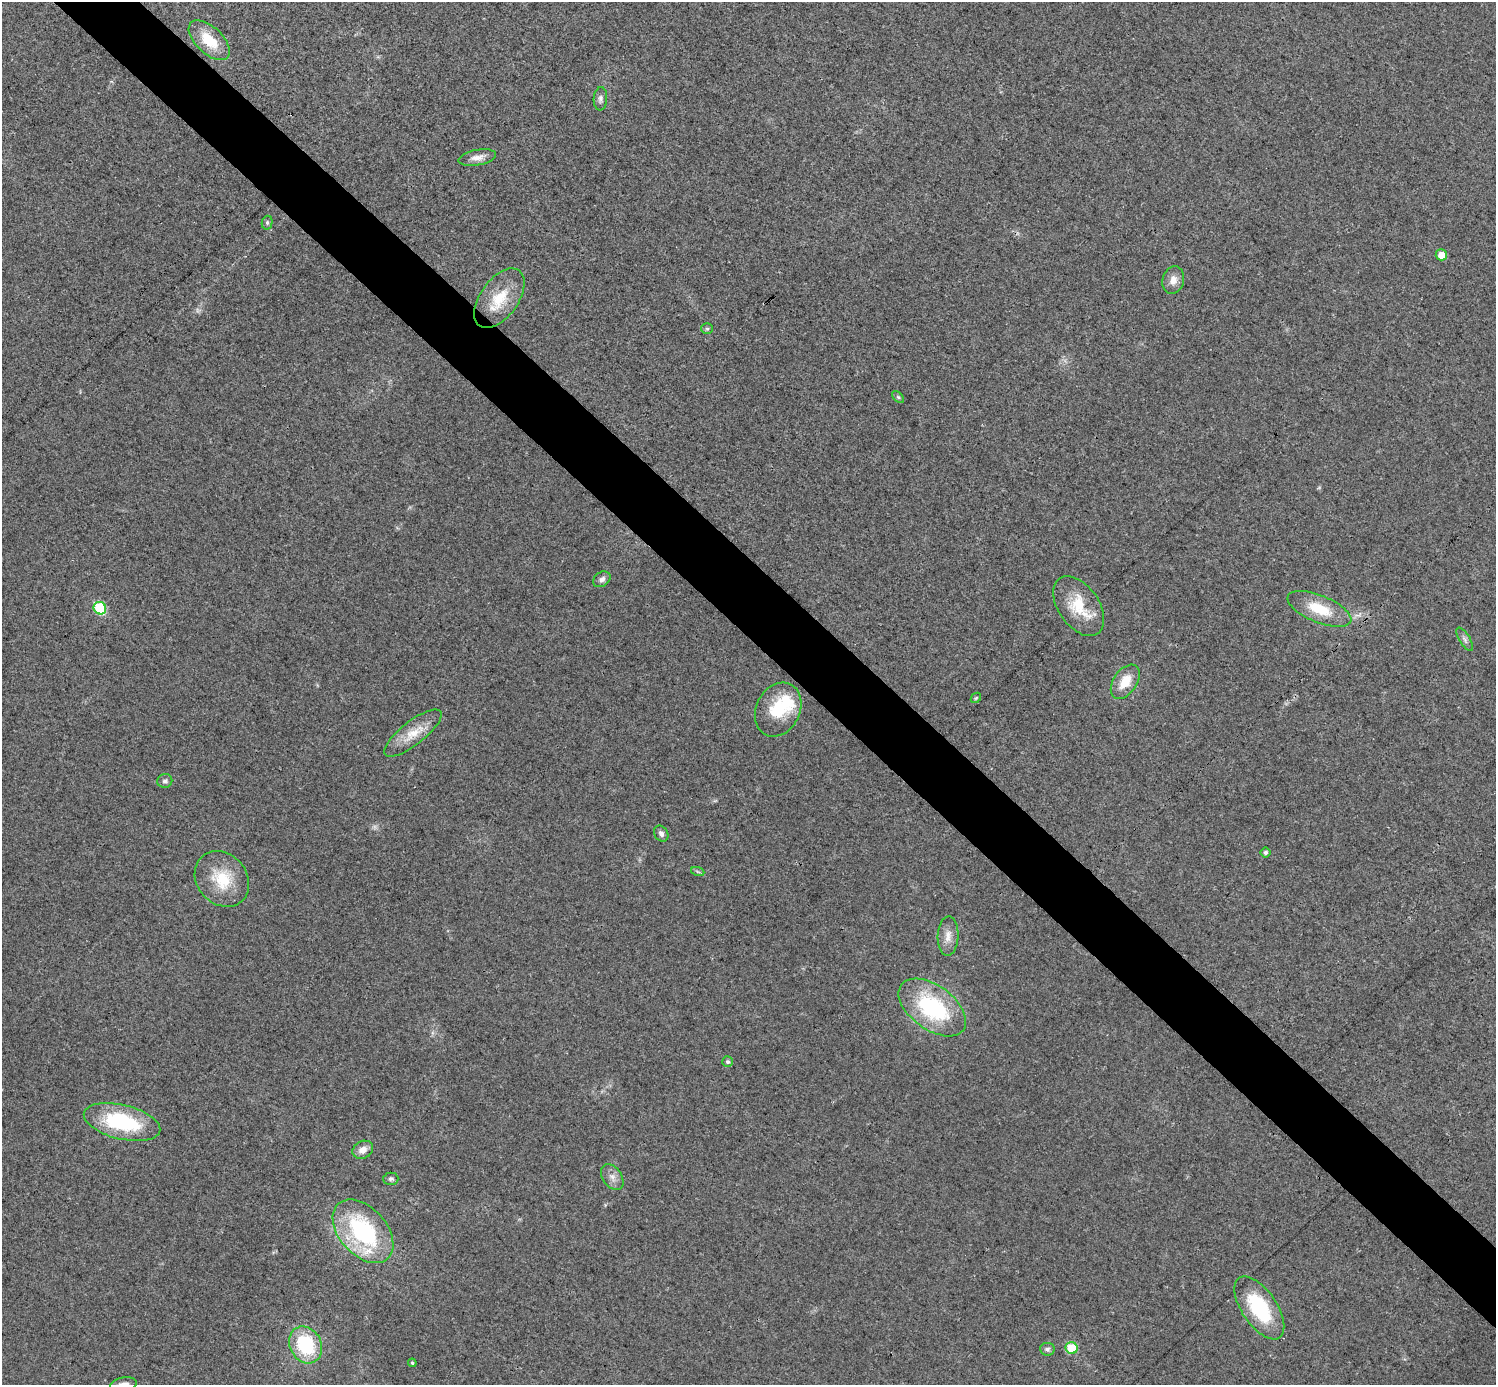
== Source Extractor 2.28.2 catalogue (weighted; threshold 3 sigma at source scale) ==
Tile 6 of 4 x 4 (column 2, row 2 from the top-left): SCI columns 1495-2988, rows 2919-4301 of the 5979 x 5979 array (HDU 1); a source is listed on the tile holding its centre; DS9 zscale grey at full resolution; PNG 1498 x 1387 px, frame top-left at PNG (2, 2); each listed source drawn as its Kron ellipse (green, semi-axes under 4 px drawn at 4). Shown black and unused: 5% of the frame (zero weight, under 3 of 4 exposures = <1% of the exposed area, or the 3 px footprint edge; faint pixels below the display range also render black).
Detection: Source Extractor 2.28.2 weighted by HDU 2 'WHT'; one run over the whole footprint, this tile lists its part. Background 0.0162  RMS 0.0049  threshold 0.022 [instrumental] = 3 sigma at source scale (4.5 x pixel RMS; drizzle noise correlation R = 1.50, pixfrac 1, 0.05/0.05 arcsec/px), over >= 5 px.
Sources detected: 40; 2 too faint to see at this stretch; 1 inside a brighter object's white glare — neither listed nor drawn; the other 37 listed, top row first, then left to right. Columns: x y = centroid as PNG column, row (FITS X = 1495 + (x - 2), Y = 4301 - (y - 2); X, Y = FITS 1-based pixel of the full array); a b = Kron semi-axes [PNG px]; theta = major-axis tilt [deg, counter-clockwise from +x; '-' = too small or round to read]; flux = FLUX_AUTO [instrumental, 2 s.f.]
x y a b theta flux
209 40 25 13 -44 15
600 99 11 6 87 1.8
477 158 19 7 11 4
267 223 7 5 77 0.93
1441 255 6 5 - 5.5
1173 280 14 10 74 4.3
499 298 34 19 54 17
707 329 6 5 - 0.69
898 397 7 4 -45 0.81
602 579 9 7 35 1.9
1079 606 33 20 -55 18
100 608 6 6 - 32
1319 609 34 13 -22 16
1465 639 13 5 -59 1.9
1125 682 19 11 56 9
976 698 6 4 45 0.66
778 710 28 22 63 20
413 733 35 12 38 11
165 781 7 7 - 1.6
661 834 8 6 -56 1.9
1265 853 5 5 - 1.2
698 872 7 4 -19 0.75
222 879 30 25 -49 19
948 936 20 10 87 5
932 1007 38 22 -36 52
728 1062 5 5 - 0.95
122 1122 39 17 -14 42
363 1150 11 8 29 4
612 1177 14 9 -56 3.5
391 1179 7 6 - 1.3
363 1231 37 23 -48 62
1259 1308 36 17 -56 34
306 1345 19 15 -62 33
1072 1348 6 5 - 16
1047 1349 7 6 - 1.3
412 1363 4 4 - 0.65
124 1384 13 7 9 3.1
Isophote crosses this tile's border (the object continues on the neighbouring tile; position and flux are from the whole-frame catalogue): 1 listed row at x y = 124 1384